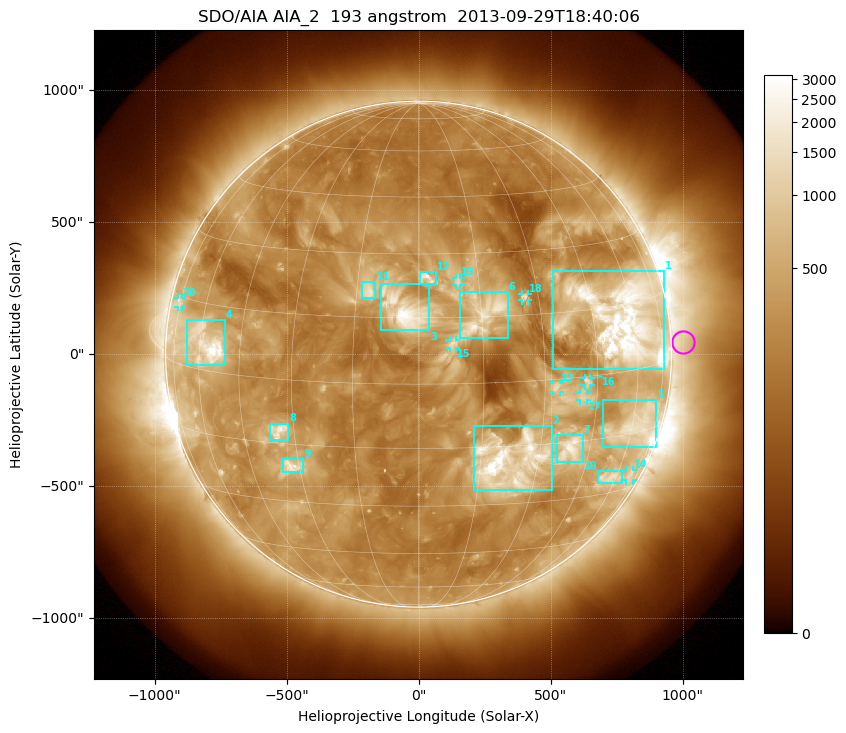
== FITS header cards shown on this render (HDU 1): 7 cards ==
TELESCOP= 'SDO/AIA'
INSTRUME= 'AIA_2'
WAVELNTH=                  193
WAVEUNIT= 'angstrom'
DATE-OBS= '2013-09-29T18:40:06.84'
CTYPE1  = 'HPLN-TAN'
CTYPE2  = 'HPLT-TAN'

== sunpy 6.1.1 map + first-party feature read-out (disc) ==
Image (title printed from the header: SDO/AIA AIA_2  193 angstrom  2013-09-29T18:40:06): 1024 x 1024 px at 2.4 arcsec/px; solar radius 958 arcsec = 399 px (full disc in frame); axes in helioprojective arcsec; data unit not stated in the header (colour bar unlabelled)
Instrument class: DISC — disc imager (sunpy class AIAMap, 193 A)
Bright regions (active regions / flare kernels): reference = the median radial profile (limb darkening/brightening removed); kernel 9 px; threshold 5 sigma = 670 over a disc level ~277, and >= 1.15x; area >= 12 px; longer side >= 10 px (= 24 arcsec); searched inside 0.97 R_sun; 20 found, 20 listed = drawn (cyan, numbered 1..; 8 of them under ~33 arcsec drawn as corner ticks so the feature stays visible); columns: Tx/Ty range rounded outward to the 5 arcsec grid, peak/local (2 s.f.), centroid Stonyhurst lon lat
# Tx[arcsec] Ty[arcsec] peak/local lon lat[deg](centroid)
1 505..930 -55..315 16 +56 +12
2 205..505 -515..-270 16 +22 -19
3 -145..40 90..270 11 -3 +17
4 -880..-735 -40..130 14 -57 +6
5 695..900 -355..-175 6.5 +62 -13
6 155..340 60..235 6.9 +16 +15
7 525..625 -410..-305 7.7 +39 -17
8 -565..-495 -330..-265 6.6 -34 -12
9 -515..-435 -450..-395 6.4 -32 -20
10 680..770 -490..-445 5.1 +57 -26
11 -215..-160 210..275 6.4 -12 +21
12 5..65 265..310 7.3 +2 +24
13 505..535 -145..-110 4.7 +33 -2
14 785..815 -480..-440 3.1 +68 -26
15 115..145 25..55 3.4 +8 +9
16 625..650 -120..-90 4.5 +42 -1
17 610..640 -175..-145 3.7 +41 -5
18 390..415 205..230 5.1 +26 +19
19 140..160 260..290 4.1 +10 +23
20 -915..-895 180..210 3.1 -76 +14
Off-limb structures (1.02-1.3 R_sun): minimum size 162 px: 3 found; the strongest spans PA ~235..305 deg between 1.02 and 1.3 R_sun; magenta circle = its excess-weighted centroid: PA ~275 deg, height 1.05 R_sun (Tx ~1000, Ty ~45 arcsec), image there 1.7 x the reference